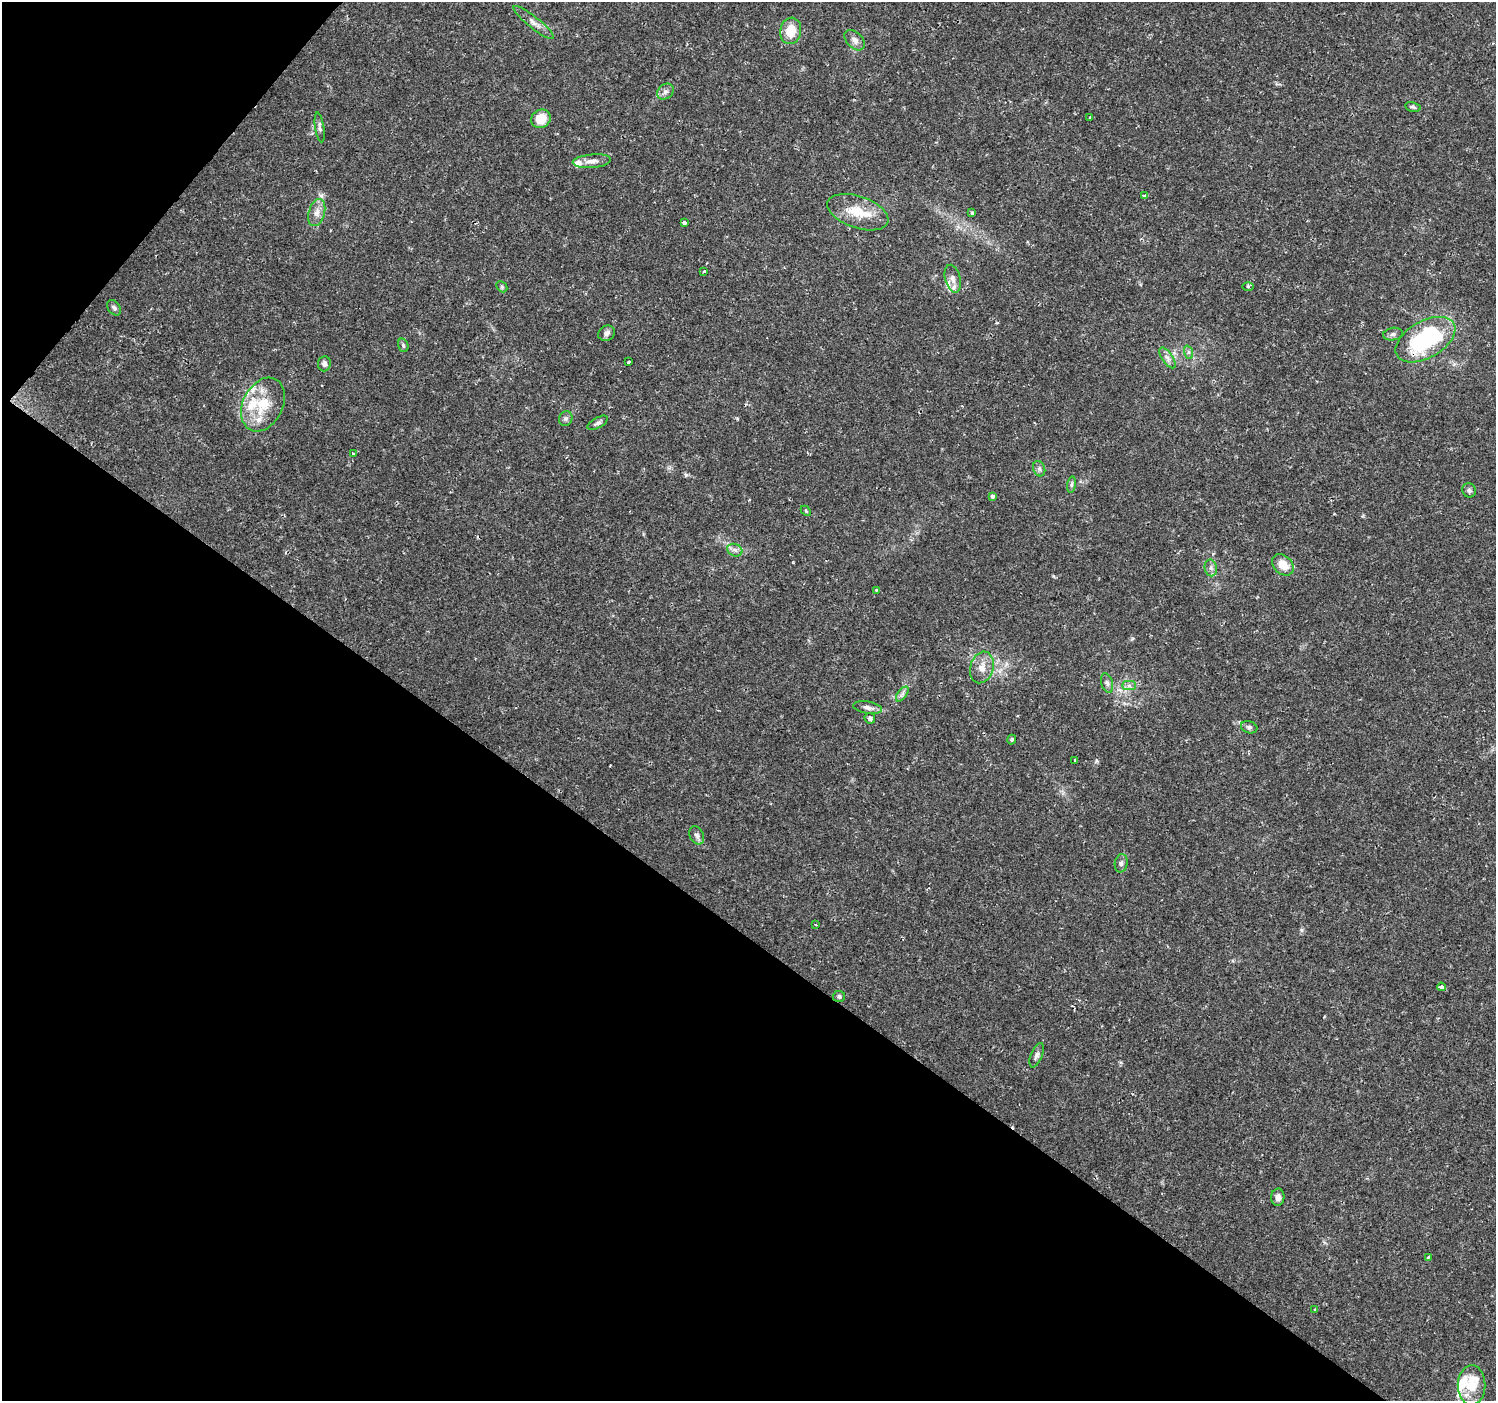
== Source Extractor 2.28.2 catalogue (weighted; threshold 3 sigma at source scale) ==
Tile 9 of 4 x 4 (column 1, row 3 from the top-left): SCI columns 5-1498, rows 1640-3038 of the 5978 x 6011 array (HDU 1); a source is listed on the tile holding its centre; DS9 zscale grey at full resolution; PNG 1498 x 1403 px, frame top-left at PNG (2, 2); each listed source drawn as its Kron ellipse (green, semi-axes under 4 px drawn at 4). Shown black and unused: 37% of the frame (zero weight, under 2 of 3 exposures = <1% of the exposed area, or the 3 px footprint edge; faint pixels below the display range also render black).
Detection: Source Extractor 2.28.2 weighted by HDU 2 'WHT'; one run over the whole footprint, this tile lists its part. Background 0.0292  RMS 0.0028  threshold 0.0125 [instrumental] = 3 sigma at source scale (4.5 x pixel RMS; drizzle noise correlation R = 1.50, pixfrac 1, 0.0396/0.0396 arcsec/px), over >= 5 px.
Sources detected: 67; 1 cosmic-ray / hot-pixel residue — neither listed nor drawn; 7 inside a brighter listed object's ellipse — not listed separately; the other 59 listed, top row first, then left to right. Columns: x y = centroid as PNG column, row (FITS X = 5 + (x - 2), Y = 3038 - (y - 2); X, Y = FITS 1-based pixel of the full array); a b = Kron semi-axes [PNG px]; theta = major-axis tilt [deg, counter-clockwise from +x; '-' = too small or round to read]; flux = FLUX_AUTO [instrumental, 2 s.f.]
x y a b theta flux
534 23 25 5 -38 2
791 31 13 10 80 5.6
855 40 12 7 -45 1.5
665 91 9 7 37 1
1413 107 8 5 -11 0.54
1090 118 3 3 - 0.6
541 119 10 9 - 5.2
320 127 15 4 -82 0.79
592 161 19 6 5 2
1144 196 4 3 - 0.45
317 212 14 8 74 2
858 212 32 16 -19 7.5
972 213 4 3 - 0.41
684 223 4 3 - 1.5
704 271 4 3 - 0.7
953 279 14 7 -75 1.8
1248 286 5 4 - 0.38
502 287 6 4 -46 0.42
114 308 8 6 -52 0.77
606 333 9 7 34 1.1
1393 334 10 6 11 0.84
1425 340 33 18 30 33
403 345 7 5 -72 0.51
1188 352 7 4 -71 0.57
1167 358 12 5 -56 1.2
629 362 3 3 - 2.9
324 364 7 6 - 0.87
263 405 28 20 63 9.7
566 419 7 6 - 0.7
598 423 11 5 29 0.81
353 453 3 3 - 0.9
1039 469 8 6 -70 0.7
1072 485 8 4 81 0.56
1469 490 7 6 - 0.75
992 496 4 3 - 1
806 511 6 3 -46 0.3
735 550 8 6 -22 0.91
1283 565 12 9 -44 4
1211 568 8 6 -79 0.96
876 590 4 3 - 0.36
982 667 16 11 73 3.1
1107 683 10 5 -74 0.98
1129 686 7 4 0 0.75
902 694 8 4 53 0.8
868 707 15 6 -10 1.4
870 718 5 5 - 0.69
1249 727 8 6 -17 0.72
1012 740 5 4 - 0.39
1075 760 3 3 - 0.78
697 835 10 6 -64 0.91
1121 863 9 6 80 0.89
815 925 3 2 - 0.32
1441 987 4 3 - 1.7
839 996 6 5 - 0.55
1037 1055 13 5 68 0.97
1278 1197 8 6 87 1.4
1428 1257 3 2 - 0.31
1315 1310 3 3 - 0.53
1472 1385 20 14 89 6.7
Overlapping masked pixels (flux is a lower limit): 1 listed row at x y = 1425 340
Unlisted compact peaks at least as high as the median listed source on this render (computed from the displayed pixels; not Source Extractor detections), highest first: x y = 686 475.